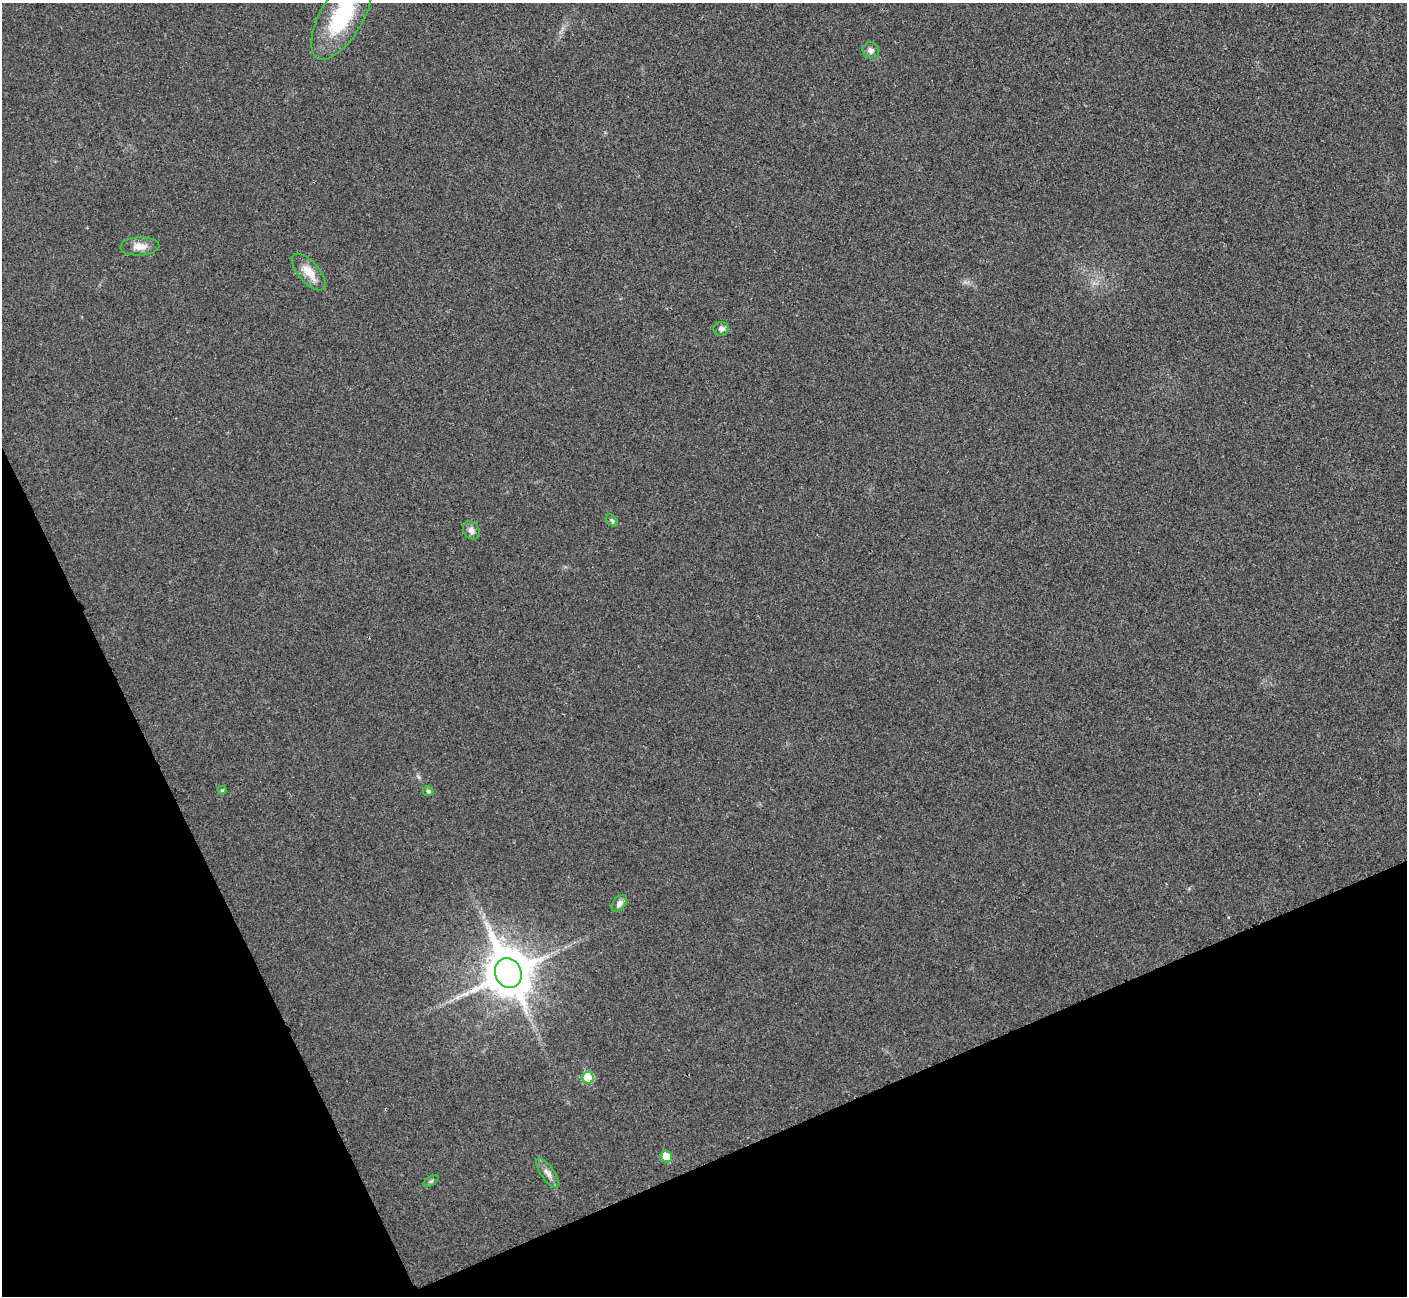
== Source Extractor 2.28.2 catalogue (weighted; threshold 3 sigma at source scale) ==
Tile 14 of 4 x 4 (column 2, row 4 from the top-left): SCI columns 1411-2815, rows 158-1451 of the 5633 x 5621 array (HDU 1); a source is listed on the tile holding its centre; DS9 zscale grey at full resolution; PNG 1409 x 1298 px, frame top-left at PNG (2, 3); each listed source drawn as its Kron ellipse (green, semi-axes under 4 px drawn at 4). Shown black and unused: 22% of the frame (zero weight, under 3 of 4 exposures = <1% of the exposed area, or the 3 px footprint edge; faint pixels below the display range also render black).
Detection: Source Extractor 2.28.2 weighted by HDU 2 'WHT'; one run over the whole footprint, this tile lists its part. Background 0.0382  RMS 0.006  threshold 0.0272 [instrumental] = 3 sigma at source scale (4.5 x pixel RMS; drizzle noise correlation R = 1.50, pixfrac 1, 0.05/0.05 arcsec/px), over >= 5 px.
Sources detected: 15; all 15 listed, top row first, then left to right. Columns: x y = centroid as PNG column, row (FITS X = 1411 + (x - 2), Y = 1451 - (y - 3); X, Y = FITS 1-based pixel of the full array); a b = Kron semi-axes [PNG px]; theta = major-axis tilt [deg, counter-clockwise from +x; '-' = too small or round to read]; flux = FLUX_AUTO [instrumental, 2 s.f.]
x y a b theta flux
342 17 48 21 60 47
871 50 8 8 - 2.3
140 246 19 9 2 5.9
309 272 22 10 -49 9.3
721 329 8 7 - 2.1
612 520 7 4 -46 1.2
471 530 10 7 -53 3
222 790 4 4 - 0.77
428 791 5 5 - 1
619 903 10 6 52 2.8
508 973 15 13 -65 2500
588 1078 6 5 - 24
666 1157 6 5 - 11
548 1173 17 7 -54 3.7
431 1181 8 3 31 0.94
Isophote crosses this tile's border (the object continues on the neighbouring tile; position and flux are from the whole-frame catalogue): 1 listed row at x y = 342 17